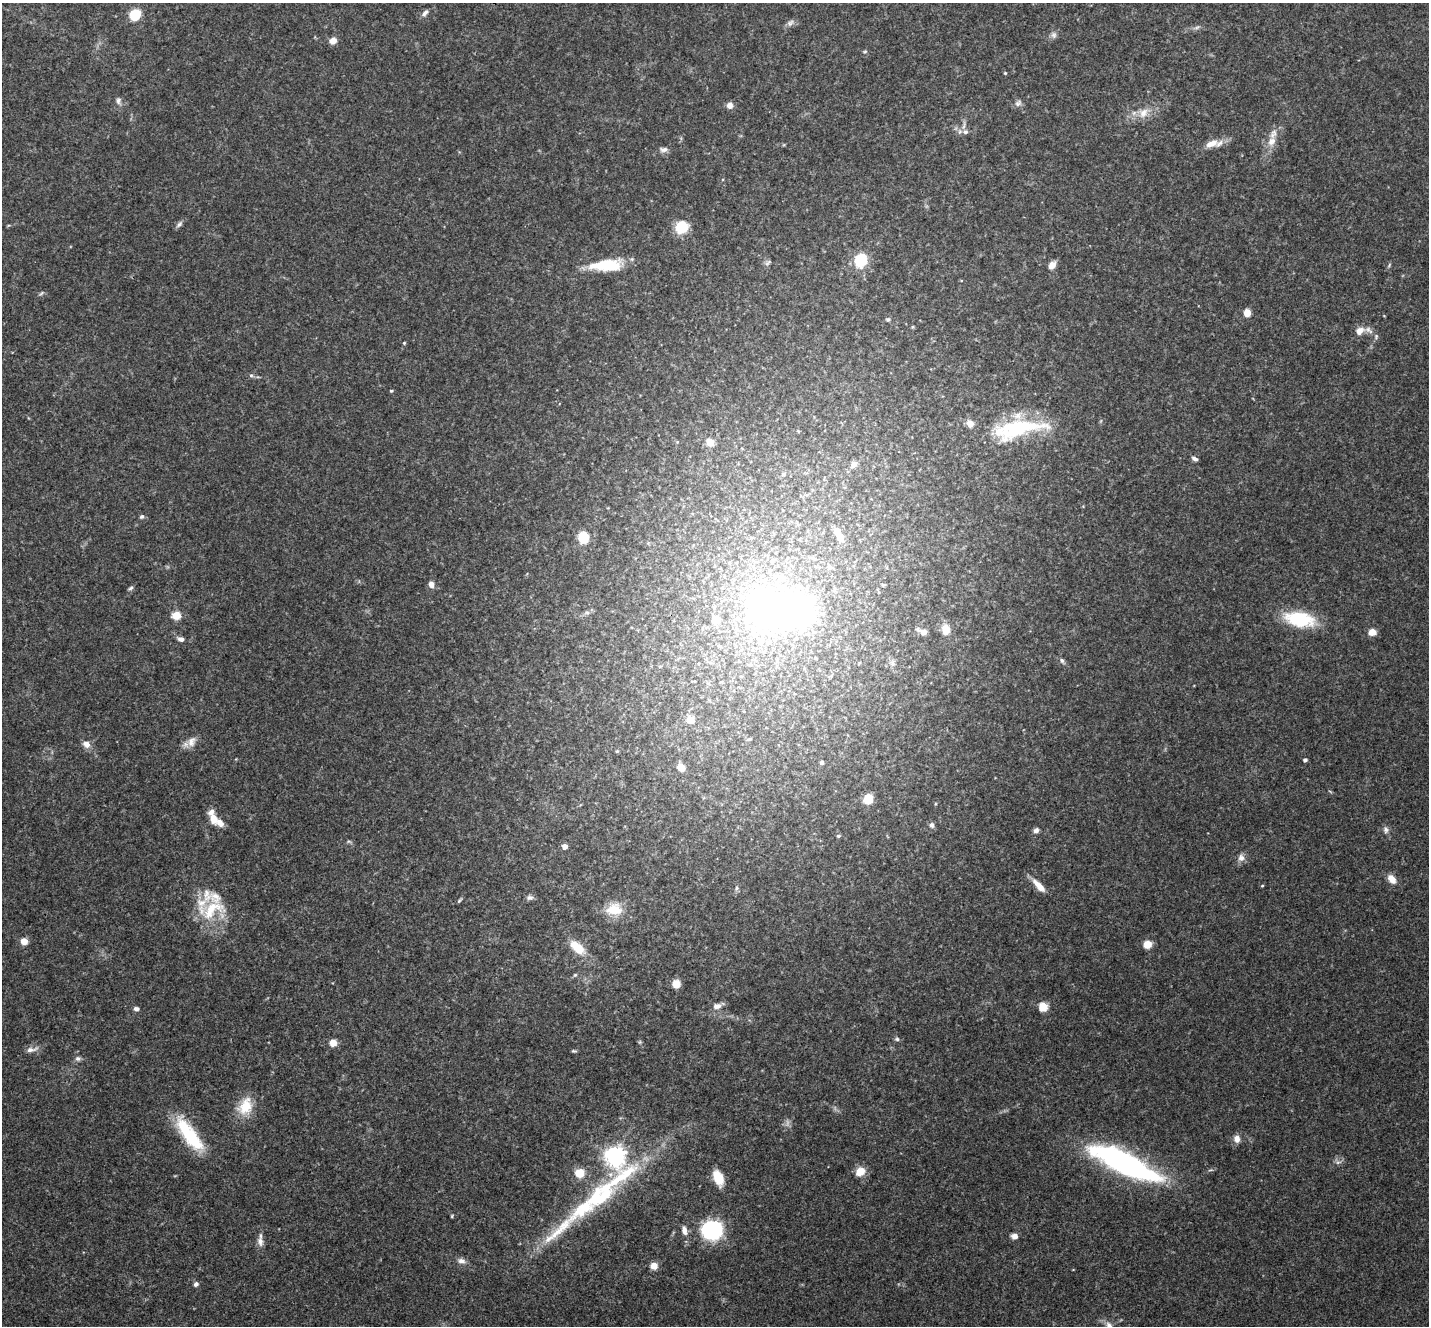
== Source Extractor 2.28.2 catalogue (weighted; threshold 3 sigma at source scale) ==
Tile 7 of 4 x 4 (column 3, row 2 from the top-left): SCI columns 2861-4287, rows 2933-4256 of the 5718 x 5728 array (HDU 1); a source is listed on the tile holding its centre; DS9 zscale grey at full resolution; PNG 1431 x 1328 px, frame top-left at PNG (2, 3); no overlay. Shown black and unused: <1% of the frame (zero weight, under 3 of 4 exposures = <1% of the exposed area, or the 3 px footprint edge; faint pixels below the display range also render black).
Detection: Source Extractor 2.28.2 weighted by HDU 2 'WHT'; one run over the whole footprint, this tile lists its part. Background 0.113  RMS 0.007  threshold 0.0314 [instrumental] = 3 sigma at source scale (4.5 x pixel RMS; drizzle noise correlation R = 1.50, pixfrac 1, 0.05/0.05 arcsec/px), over >= 5 px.
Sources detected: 127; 2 too faint to see at this stretch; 2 inside a brighter object's white glare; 1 long thin detection or spike segment (spike, bleed or trail) — not listed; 11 inside a brighter listed object's ellipse — not listed separately; the other 111 listed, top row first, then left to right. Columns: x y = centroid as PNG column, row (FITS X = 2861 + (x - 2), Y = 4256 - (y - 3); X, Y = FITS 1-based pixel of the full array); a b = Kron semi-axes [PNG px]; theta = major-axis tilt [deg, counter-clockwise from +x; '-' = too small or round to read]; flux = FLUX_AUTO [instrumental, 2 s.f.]
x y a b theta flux
425 13 11 5 44 2.7
135 14 8 7 - 27
790 23 11 6 42 2.6
1197 27 8 4 19 1.6
1054 35 9 8 - 2.6
333 41 8 7 - 5.2
865 51 5 4 - 0.93
1005 73 4 4 - 0.73
118 100 10 6 83 2.5
1018 103 11 7 43 2.7
730 105 7 7 - 3.8
1143 113 16 12 45 9.1
965 132 9 7 8 3
1272 141 14 10 58 7.1
1212 143 19 9 20 8.3
664 149 12 6 0 2.9
179 224 11 5 45 2.1
682 227 8 7 - 36
861 260 7 6 - 54
768 263 10 5 38 1.6
607 265 33 13 4 29
1052 265 10 7 51 5
1389 265 7 3 55 0.93
41 293 7 4 45 1.2
1247 313 5 5 - 11
888 319 6 4 10 1.2
1360 331 12 9 35 5.7
1376 337 7 5 72 1.4
404 343 4 4 - 0.71
251 375 6 5 - 1.3
391 391 4 4 - 0.77
1018 429 71 22 11 65
677 442 5 4 - 0.69
710 442 6 6 - 9.9
1195 459 7 5 -30 2.1
854 464 6 6 - 5.8
783 474 6 4 71 0.96
142 517 6 5 - 1.7
839 535 24 10 -65 9.7
583 538 7 6 - 30
830 567 7 7 - 3
431 584 6 5 - 4.8
131 588 7 4 28 1.3
765 608 20 15 -82 370
587 613 7 4 -1 1.5
176 615 7 6 - 12
1300 619 28 14 -11 46
716 620 10 9 - 8.8
946 629 10 7 -82 9.5
923 632 8 5 -21 7
1372 632 7 6 - 7.9
181 639 9 6 -14 2.8
760 642 8 7 - 7.2
1062 661 7 6 - 1.7
893 663 9 4 82 1.8
690 720 7 7 - 10
191 741 16 11 60 6.3
86 744 11 9 -32 4.4
617 751 5 3 - 0.71
1305 760 4 3 - 2
822 763 5 4 - 1.4
681 767 8 7 - 6.9
868 799 7 6 - 20
213 819 9 7 -73 9.7
220 823 11 8 -49 5
932 825 8 7 - 2.1
1036 830 7 6 - 2.3
1386 830 10 7 -79 2.5
838 836 5 4 - 1.2
349 841 6 4 -2 1.1
565 847 4 4 - 5.7
1241 858 11 9 89 3.7
1392 879 12 8 -53 6.2
1039 886 19 7 -47 8.2
1262 886 4 3 - 0.68
737 888 6 4 89 1.3
529 898 10 7 1 2.3
459 900 8 3 50 1
212 909 38 20 29 31
614 909 20 14 1 16
24 941 8 8 - 5.2
1147 944 5 5 - 15
577 947 21 10 -41 15
575 975 6 5 - 1.1
676 984 8 8 - 7.4
717 1006 14 7 18 4.4
1043 1007 7 7 - 13
136 1009 7 5 -6 2.1
897 1039 6 5 - 1.3
640 1042 6 4 -72 1
333 1043 5 5 - 10
32 1049 19 7 13 4.1
574 1051 6 4 -1 0.98
78 1058 8 6 0 2.1
245 1106 25 17 60 17
189 1135 45 18 -54 36
1237 1139 8 7 - 4.7
615 1156 7 7 - 450
1124 1163 71 18 -26 190
860 1172 7 6 - 15
580 1173 7 6 - 18
718 1178 16 9 -67 14
452 1216 5 3 - 0.68
684 1230 13 7 -77 4.3
712 1230 10 9 - 170
1014 1236 7 6 - 4.2
260 1242 13 8 -78 4.2
461 1261 11 7 -17 3.5
654 1266 7 7 - 6.8
196 1284 6 5 - 2.3
1109 1326 11 7 -66 3.7
Isophote crosses this tile's border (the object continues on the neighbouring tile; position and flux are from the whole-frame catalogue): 1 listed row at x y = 1109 1326